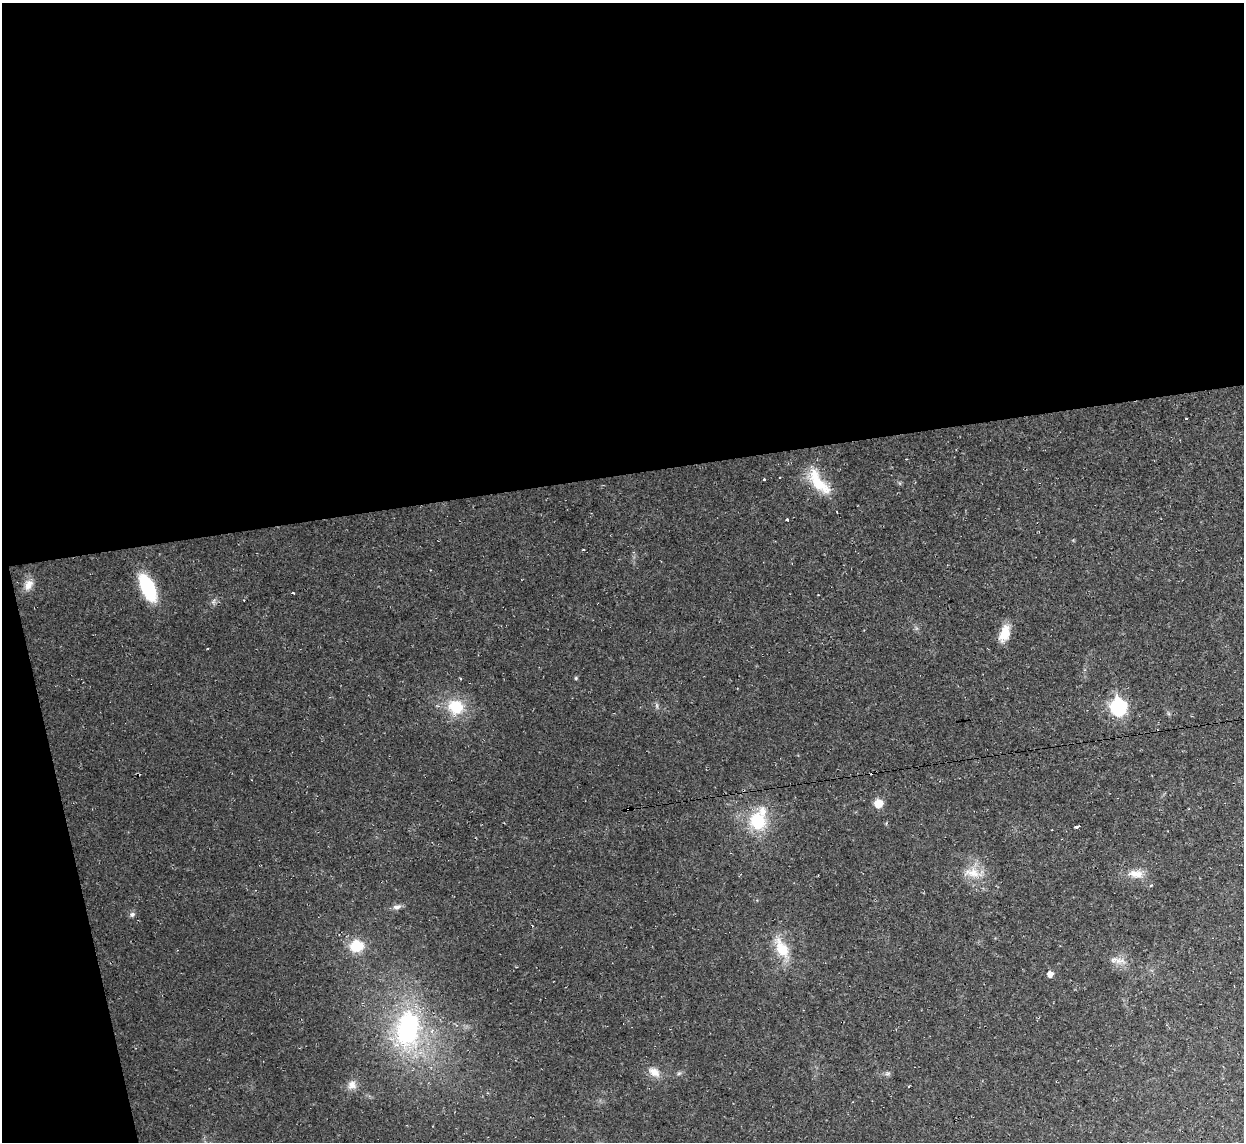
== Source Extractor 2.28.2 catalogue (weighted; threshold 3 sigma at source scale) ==
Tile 1 of 4 x 4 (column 1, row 1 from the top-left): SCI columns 1-1242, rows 3556-4695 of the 4970 x 4948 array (HDU 1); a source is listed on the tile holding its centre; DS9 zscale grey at full resolution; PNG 1246 x 1144 px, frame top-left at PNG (2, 3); no overlay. Shown black and unused: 44% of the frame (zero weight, under 2 of 3 exposures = <1% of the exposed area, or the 3 px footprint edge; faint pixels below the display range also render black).
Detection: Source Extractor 2.28.2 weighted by HDU 2 'WHT'; one run over the whole footprint, this tile lists its part. Background 0.035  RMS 0.0072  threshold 0.0324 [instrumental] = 3 sigma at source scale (4.5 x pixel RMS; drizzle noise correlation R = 1.50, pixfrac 1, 0.05/0.05 arcsec/px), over >= 5 px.
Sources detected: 37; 1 inside a brighter object's white glare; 6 cosmic-ray / hot-pixel residue — not listed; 1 inside a brighter listed object's ellipse — not listed separately; the other 29 listed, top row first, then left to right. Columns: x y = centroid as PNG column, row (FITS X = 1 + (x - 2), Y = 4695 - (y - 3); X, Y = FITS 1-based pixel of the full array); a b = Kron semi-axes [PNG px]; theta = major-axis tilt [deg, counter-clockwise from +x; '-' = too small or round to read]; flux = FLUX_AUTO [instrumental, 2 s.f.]
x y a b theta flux
1186 419 3 2 - 0.55
764 480 3 2 - 1.3
818 482 39 14 -53 24
787 520 3 3 - 3.6
583 550 3 2 - 0.69
28 585 15 10 63 6.4
148 587 28 13 -64 43
293 593 3 2 - 1.4
1004 633 20 11 73 11
576 678 6 4 90 0.76
657 706 7 4 -72 1.3
456 707 22 19 -33 23
1118 707 8 7 - 130
878 803 7 7 - 11
758 821 21 19 -73 31
1077 826 4 3 - 6.4
972 873 24 12 -6 12
1136 874 22 10 -4 8.2
397 907 12 6 8 2.9
132 914 7 7 - 1.9
357 946 13 11 8 21
782 949 23 13 -62 19
1121 961 8 6 3 3.6
1050 974 6 6 - 4.3
407 1032 29 27 -78 82
654 1072 16 10 -30 6.7
679 1073 6 4 19 1.2
887 1073 9 4 9 1.5
352 1085 12 11 - 5.2